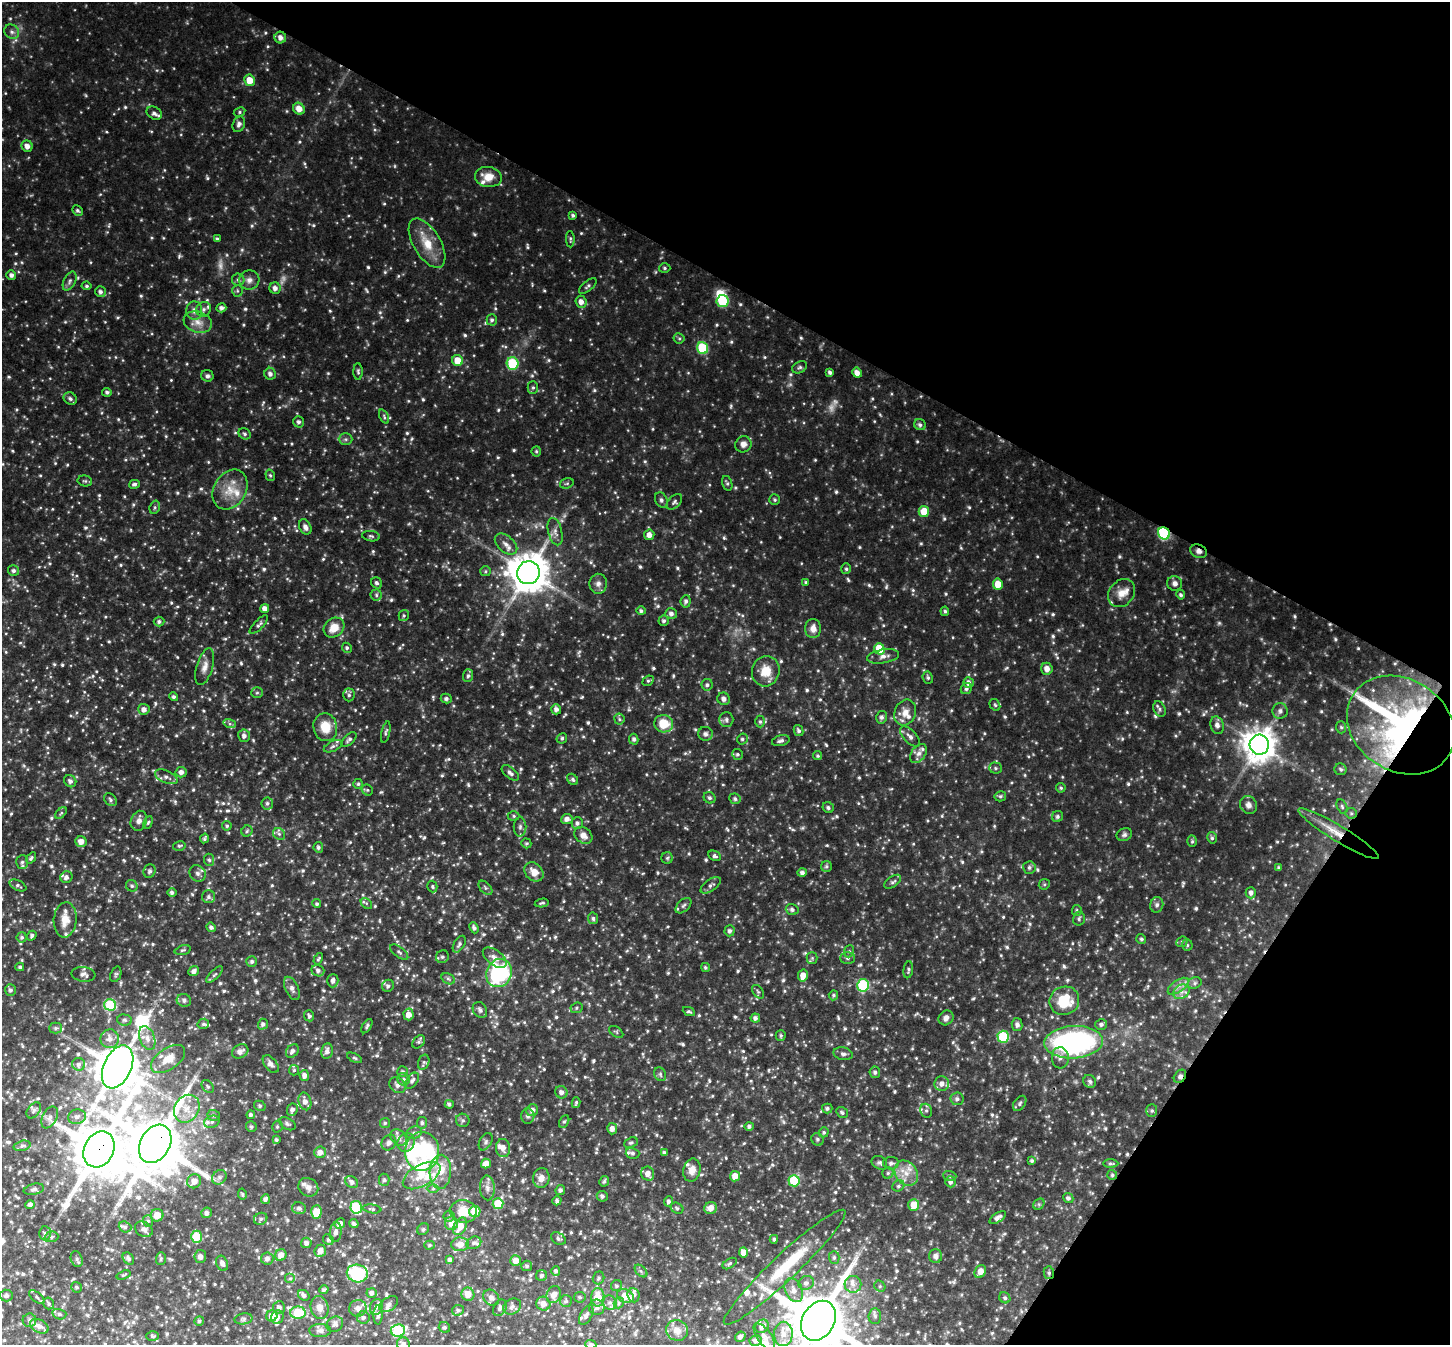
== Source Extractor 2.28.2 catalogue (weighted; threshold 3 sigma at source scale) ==
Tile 8 of 4 x 4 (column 4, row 2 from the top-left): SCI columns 4352-5799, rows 2979-4321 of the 5809 x 5819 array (HDU 1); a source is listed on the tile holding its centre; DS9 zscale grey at full resolution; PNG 1452 x 1347 px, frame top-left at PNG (2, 2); each listed source drawn as its Kron ellipse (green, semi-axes under 4 px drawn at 4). Shown black and unused: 29% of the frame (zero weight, under 3 of 4 exposures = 2% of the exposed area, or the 3 px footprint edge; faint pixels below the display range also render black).
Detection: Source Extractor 2.28.2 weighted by HDU 2 'WHT'; one run over the whole footprint, this tile lists its part. Background 0.0873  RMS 0.011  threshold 0.0477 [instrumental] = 3 sigma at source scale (4.5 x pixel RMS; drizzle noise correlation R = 1.50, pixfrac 1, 0.05/0.05 arcsec/px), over >= 5 px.
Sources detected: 1087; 6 too faint to see at this stretch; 3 inside a brighter object's white glare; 1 cosmic-ray / hot-pixel residue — neither listed nor drawn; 41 inside a brighter listed object's ellipse — not listed separately; of the other 1036, all 500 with FLUX_AUTO >= 1.71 (the completeness limit of this list) listed and drawn (536 fainter detections not listed), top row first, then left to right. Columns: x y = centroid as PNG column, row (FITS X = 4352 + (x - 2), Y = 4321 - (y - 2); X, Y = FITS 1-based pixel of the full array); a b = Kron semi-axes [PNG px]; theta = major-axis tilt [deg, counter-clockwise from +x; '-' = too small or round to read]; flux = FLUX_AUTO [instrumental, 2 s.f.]
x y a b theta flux
12 32 8 7 - 3.8
280 37 6 5 - 5.3
249 80 5 5 - 16
299 109 6 5 - 11
239 112 6 4 28 1.8
154 113 8 6 -33 3.2
239 124 8 6 67 3.6
27 146 6 5 - 6.1
488 177 13 10 -9 14
77 210 5 5 - 2.4
573 215 4 3 - 2.1
217 239 4 3 - 1.9
570 239 8 4 -89 1.7
427 243 27 13 -59 24
665 268 6 4 -3 1.8
11 275 5 5 - 3.9
238 280 6 6 - 2.5
249 280 10 9 - 5.8
70 281 10 5 63 3.6
87 286 5 4 - 2.1
588 286 10 5 39 2.4
275 288 6 5 - 4.9
237 291 6 5 - 1.8
100 292 5 5 - 3.5
722 301 6 6 - 50
581 302 6 5 - 6.8
221 308 5 4 - 3.8
204 309 8 7 - 3.8
194 310 9 8 - 5.8
492 320 5 5 - 2.7
198 322 14 10 -18 10
679 338 5 5 - 1.8
703 348 6 5 - 58
457 360 5 5 - 16
513 364 6 6 - 72
800 367 8 5 29 2.6
358 372 8 4 -89 2
830 372 4 4 - 2.9
857 373 5 4 - 6.9
270 374 6 5 - 4.2
207 376 6 6 - 2.9
533 388 6 5 - 2.1
107 392 5 4 - 2.5
70 399 7 6 - 3
384 417 7 4 -65 1.9
298 422 6 5 - 2.9
920 425 6 5 - 2.8
245 434 6 5 - 2.3
346 439 7 6 - 2.4
743 444 8 8 - 6
536 451 5 4 - 1.7
270 475 6 4 -72 1.8
85 481 7 5 -11 1.9
567 483 7 5 16 1.8
727 483 7 5 -74 2
134 484 5 4 - 2.8
230 490 21 16 58 22
661 500 8 6 -63 3.3
775 500 5 5 - 1.9
674 502 9 5 45 2.6
155 507 7 5 72 2
924 511 5 5 - 18
305 527 8 5 -63 4.3
555 532 14 7 -76 5.5
1164 533 6 5 - 100
649 535 5 5 - 7.2
371 536 9 5 -9 2.2
506 544 13 8 -40 7.2
1199 551 8 6 -25 4.6
846 569 5 5 - 2
13 571 5 5 - 3.1
485 571 5 5 - 1.8
528 573 11 11 - 3000
806 582 4 4 - 1.7
377 583 6 5 - 2.7
1175 583 7 7 - 4.7
598 584 10 9 - 5
998 584 5 5 - 15
1122 593 15 12 50 12
376 595 5 5 - 2.1
1181 595 5 4 - 2
686 601 6 5 - 3.2
265 609 4 4 - 6.8
641 611 4 4 - 2.3
945 611 5 4 - 2.1
671 614 6 5 - 3.8
404 616 6 5 - 1.9
159 621 5 5 - 2.6
664 621 5 5 - 2.4
259 625 12 4 45 3.1
334 628 11 9 38 16
813 628 9 8 - 7.5
347 648 5 4 - 2.1
879 649 6 5 - 26
883 656 16 7 9 6.1
205 667 19 8 74 8.5
1047 669 6 5 - 7.2
766 671 15 13 75 18
468 676 6 5 - 2.3
928 678 6 5 - 2.1
648 681 6 4 40 1.8
968 683 5 5 - 4.9
707 685 5 5 - 2.5
966 689 6 5 - 2
257 693 6 5 - 1.9
349 695 6 5 - 2.8
173 697 4 4 - 2.5
446 699 5 5 - 3
724 699 6 6 - 4.2
995 705 6 5 - 1.8
144 709 6 5 - 5.5
556 709 5 5 - 4.2
1160 709 8 5 -63 2.7
1280 711 8 7 - 3.9
905 712 13 10 68 10
881 717 6 5 - 3.1
619 719 5 5 - 1.8
726 719 7 7 - 3.2
760 721 6 4 -89 1.9
230 724 6 4 -18 2
664 724 9 8 - 24
1217 725 9 6 -73 5.3
1401 725 57 46 -33 400
325 727 14 12 -78 20
1341 727 6 5 - 1.8
798 731 6 4 -61 2.6
386 732 11 4 77 2.2
705 734 7 7 - 3.8
244 736 6 6 - 4.9
910 737 13 6 -46 4.9
562 738 5 5 - 2.2
349 739 9 5 44 3.2
634 739 5 4 - 2.4
742 739 5 5 - 2.3
781 741 9 5 16 3.1
1259 745 10 9 - 2000
333 746 10 5 26 2.8
919 753 10 7 57 5.3
737 754 5 5 - 2
818 756 4 4 - 1.8
995 768 6 5 - 2.3
1341 769 6 6 - 2.4
181 772 5 5 - 5.2
510 773 10 5 -40 4.2
166 777 12 6 -24 4.7
573 779 6 5 - 2.2
70 781 6 5 - 3.6
358 784 5 5 - 1.9
1061 788 5 4 - 1.7
367 790 6 5 - 1.8
1000 796 6 5 - 2
709 798 6 5 - 2.6
735 799 5 5 - 2.4
110 800 7 5 -43 2.4
267 803 6 6 - 2.6
1248 805 9 8 - 5.3
1342 806 7 5 -64 2
828 808 6 5 - 2.2
61 813 7 4 45 1.8
1351 813 6 5 - 2
514 816 6 5 - 1.8
1057 816 6 5 - 2.4
567 819 5 5 - 5.5
139 821 10 8 69 5.5
148 822 6 4 62 1.8
577 823 6 5 - 3.2
227 826 5 4 - 1.7
520 827 10 6 89 3.6
247 831 5 5 - 2
279 834 6 5 - 2.3
1339 834 47 8 -31 22
583 835 10 7 -39 7.6
1124 835 8 6 24 2.7
204 838 5 3 - 1.7
1212 838 6 4 -76 2
1192 841 6 5 - 1.8
81 842 5 5 - 8.9
526 843 5 4 - 1.7
179 846 6 4 12 1.7
318 847 5 5 - 2.5
715 856 7 5 -27 2.5
31 858 6 4 54 2
667 858 6 5 - 1.9
209 860 6 5 - 2.2
22 862 7 6 - 2.6
826 866 5 5 - 1.9
1029 868 6 6 - 2.6
1279 868 3 3 - 2
150 871 7 6 - 2.6
534 872 10 8 -47 11
198 873 9 7 -46 4.3
802 873 5 4 - 3.3
66 877 6 6 - 3.6
893 882 9 5 35 2.8
1044 884 6 5 - 1.7
18 885 9 5 -26 2.3
711 885 12 5 35 3.5
132 886 6 5 - 2.3
432 887 6 5 - 1.7
485 888 8 5 -46 2.1
172 893 5 4 - 3
1251 893 5 5 - 3.9
208 897 6 6 - 2.7
366 903 6 4 -44 1.9
542 903 7 3 10 1.8
317 904 4 4 - 1.9
1157 905 8 6 75 3.8
683 906 9 5 44 3
792 909 6 5 - 3.2
1077 910 5 4 - 1.7
593 918 6 5 - 2.4
1079 919 7 6 - 2.3
65 920 17 11 85 13
211 927 5 4 - 3
474 928 5 4 - 3.2
729 931 5 5 - 3.2
32 936 5 4 - 2.1
22 937 5 5 - 2.2
1141 939 5 4 - 1.8
1182 942 6 5 - 2
459 944 9 5 59 3
1187 945 5 5 - 1.8
183 950 8 4 16 1.8
849 951 6 5 - 2
399 952 11 5 -38 2.8
442 957 7 6 - 2.8
495 958 14 7 -37 7.2
812 958 5 5 - 1.9
847 958 7 5 1 2.5
318 959 6 4 58 1.8
252 961 5 5 - 2.6
20 967 4 4 - 2.3
705 967 5 4 - 1.7
318 970 6 5 - 3.9
908 970 8 4 82 2
194 971 5 4 - 3.7
499 973 14 12 62 110
83 974 12 7 -7 4.7
116 974 8 5 70 1.9
215 975 11 4 44 2.5
803 976 6 5 - 11
448 979 7 5 -30 2.1
333 981 7 5 87 4.4
1195 983 7 5 25 2.8
863 985 6 6 - 92
388 986 6 5 - 2.9
1178 986 12 6 35 5.7
292 988 12 6 -65 4.8
10 990 6 5 - 3
758 992 8 5 -53 1.9
1181 992 8 6 35 5.3
833 995 5 5 - 1.8
184 1000 7 6 - 3.2
1064 1001 15 14 - 35
110 1005 6 5 - 57
577 1008 6 5 - 1.9
480 1010 8 6 -55 3.6
689 1011 6 4 -23 1.7
409 1014 6 5 - 9.1
309 1016 5 5 - 2.3
755 1018 4 4 - 3.5
946 1018 8 7 - 5.3
124 1020 7 5 -3 2.5
203 1024 6 5 - 2.3
263 1024 5 5 - 3.2
1017 1024 6 5 - 3.1
1101 1024 6 5 - 3.1
367 1026 8 4 57 2.2
55 1028 6 5 - 2.1
616 1032 8 5 -34 1.8
781 1035 5 5 - 1.9
1003 1037 6 6 - 58
147 1038 12 7 -70 7.2
110 1039 9 9 - 6.3
419 1042 7 5 50 2
1073 1042 29 16 3 220
240 1051 9 6 30 5.4
292 1051 7 5 52 3.7
327 1051 8 6 80 4.6
843 1054 10 6 -14 3.4
355 1058 8 4 -26 1.7
1060 1058 10 8 -87 5.6
168 1059 19 10 35 17
424 1062 8 5 72 2.5
79 1064 6 6 - 3.3
271 1064 10 6 -51 4.1
118 1067 23 14 65 3900
294 1070 5 5 - 1.8
402 1072 5 5 - 2
875 1072 6 5 - 2.7
660 1074 7 5 -64 2.2
304 1075 5 4 - 4.5
1180 1076 7 5 51 3.8
403 1079 6 6 - 2.8
412 1081 9 5 53 3.7
1090 1081 7 6 - 3
942 1084 7 7 - 6
397 1085 9 7 -45 4.4
208 1086 7 5 -50 2.1
561 1092 6 6 - 4.4
957 1099 6 6 - 3.3
305 1101 9 6 -76 5.9
576 1103 5 3 - 1.8
1020 1103 8 5 54 2.6
449 1104 4 4 - 2.5
260 1106 6 5 - 2.1
827 1108 5 5 - 2.6
187 1109 15 12 59 16
34 1110 9 6 53 2.8
292 1110 6 5 - 3.5
532 1110 6 5 - 5.6
926 1111 7 5 -67 2.9
1152 1111 6 5 - 2.3
842 1112 6 5 - 2.2
214 1115 6 5 - 2.2
251 1115 4 4 - 2.5
528 1116 7 6 - 3.3
50 1117 12 7 63 4.7
77 1117 9 7 12 4.2
463 1120 7 6 - 2.4
212 1122 8 6 20 3.5
564 1122 6 4 61 2.1
385 1123 5 5 - 1.7
422 1123 6 5 - 2.5
287 1124 9 5 -32 2.4
749 1126 4 4 - 2.7
251 1127 5 5 - 1.8
277 1127 6 5 - 2.1
612 1129 5 5 - 5.2
824 1132 5 4 - 1.8
414 1133 8 6 16 3
398 1137 9 7 -48 4.2
817 1139 6 6 - 2.1
276 1140 4 4 - 1.8
389 1142 8 7 - 4.2
406 1142 9 8 - 7.1
486 1142 9 6 61 2.8
631 1142 7 5 23 1.8
155 1144 20 14 61 7400
22 1146 8 5 14 2.3
503 1148 9 7 -84 6.5
99 1149 19 15 62 6000
422 1151 19 17 87 48
320 1152 6 5 - 6.4
632 1153 7 5 -16 2.6
664 1153 4 4 - 2.2
1032 1161 4 4 - 2.2
879 1163 8 6 -30 2.7
891 1163 8 6 2 3
486 1164 5 5 - 8.8
1111 1164 7 4 -1 2.1
692 1170 11 8 77 8.2
440 1172 17 10 86 16
888 1173 5 5 - 2.1
906 1173 13 10 -53 13
648 1174 7 6 - 7.4
1112 1175 5 5 - 1.8
422 1176 21 10 29 20
735 1176 5 5 - 10
950 1176 6 5 - 1.8
219 1177 8 6 45 3.7
541 1178 10 8 80 7.7
384 1180 6 5 - 1.8
194 1181 7 7 - 8.3
604 1181 5 4 - 2
794 1181 5 5 - 46
352 1182 7 5 -35 3.9
950 1182 5 5 - 3.3
898 1186 6 5 - 2.3
308 1187 10 9 - 5.3
487 1188 12 7 -87 5.4
34 1189 10 5 12 3.4
433 1189 6 4 1 1.8
560 1190 5 5 - 2.7
242 1194 5 4 - 1.8
602 1196 5 5 - 2.6
1068 1198 5 5 - 3
265 1199 5 4 - 2.8
557 1201 5 4 - 2.9
668 1201 5 4 - 2.8
30 1204 5 4 - 3.2
498 1204 5 5 - 33
1039 1204 6 5 - 1.8
914 1205 6 5 - 17
356 1207 6 5 - 54
299 1208 7 6 - 2.8
677 1208 7 5 -32 2.1
711 1208 6 6 - 8.3
372 1209 9 4 -8 2.1
463 1211 13 11 -8 20
475 1211 5 5 - 29
316 1212 7 5 85 23
207 1213 5 5 - 3.8
157 1215 6 6 - 13
449 1216 5 5 - 2
998 1218 9 4 34 4.1
261 1219 7 5 29 2.8
148 1221 6 5 - 2
354 1223 5 4 - 2.3
451 1223 7 6 - 12
340 1224 5 4 - 6.6
460 1226 9 6 61 14
125 1227 6 5 - 2.6
144 1229 9 7 -32 5
423 1229 6 5 - 1.7
336 1232 10 6 84 4
45 1233 7 6 - 2.7
52 1237 7 5 3 1.9
197 1237 6 5 - 34
558 1239 8 5 -32 2.6
774 1239 4 4 - 1.8
328 1240 5 5 - 2.3
306 1243 5 5 - 3.7
474 1243 7 6 - 2.9
460 1244 9 7 -2 8.3
429 1245 5 4 - 1.8
320 1251 6 5 - 7.6
744 1252 5 4 - 10
281 1255 6 5 - 7.6
200 1256 6 6 - 3.7
936 1256 7 6 - 4.8
834 1257 6 5 - 2.4
128 1258 7 5 -53 3
161 1258 6 5 - 1.8
267 1258 6 6 - 4.1
77 1259 8 5 -73 2.6
450 1260 4 4 - 3.6
516 1261 5 5 - 8.2
222 1263 8 5 -67 4.5
730 1263 8 4 32 1.9
527 1266 5 5 - 2.3
785 1267 82 13 43 60
556 1271 5 4 - 2.6
641 1271 7 4 -45 2.2
980 1272 7 5 53 11
357 1273 10 9 - 86
1049 1273 6 5 - 2.2
123 1275 7 4 19 1.8
542 1276 5 5 - 2.7
290 1278 5 5 - 1.9
599 1278 6 5 - 2.2
806 1283 8 7 - 3.9
853 1284 8 8 - 5.5
616 1286 6 5 - 2.1
880 1286 6 5 - 1.9
76 1287 5 5 - 1.8
324 1290 5 4 - 2.3
794 1290 12 8 -65 7.8
372 1293 5 4 - 3.7
468 1294 7 6 - 11
6 1295 6 6 - 2.7
304 1295 6 5 - 3.4
554 1295 9 7 66 8.1
633 1295 7 6 - 3.3
625 1296 9 6 -22 21
37 1297 9 4 -40 2.2
580 1297 6 5 - 2.1
598 1297 9 6 90 18
491 1298 9 7 -43 5.6
1005 1298 6 5 - 2.1
566 1301 6 6 - 2.2
49 1303 6 5 - 2.1
610 1303 7 7 - 3.9
619 1303 5 4 - 2
389 1304 10 6 35 3.8
543 1304 7 7 - 7.9
512 1306 9 7 30 3.9
279 1307 6 6 - 4
376 1307 8 6 70 3.7
597 1307 8 7 - 4.4
320 1308 11 9 -76 8.2
358 1308 9 8 - 5.2
500 1308 8 6 62 3.2
458 1310 6 5 - 2.5
298 1313 8 6 1 40
59 1314 7 5 -15 1.9
378 1315 10 4 89 2.6
586 1315 11 5 61 3.9
272 1316 5 5 - 11
875 1316 8 6 87 2.9
277 1317 7 6 - 4.5
363 1317 6 6 - 3
244 1319 9 5 10 2.5
29 1320 7 6 - 2.7
199 1321 5 4 - 2
818 1321 21 16 59 8100
335 1324 9 7 31 3.3
39 1326 10 6 -29 5.4
762 1326 7 6 - 6.4
444 1327 6 5 - 1.8
320 1330 11 6 1 3.8
398 1330 7 6 - 61
677 1330 11 10 - 8.2
783 1334 12 9 89 11
152 1336 6 5 - 1.7
740 1337 5 5 - 3.9
764 1337 16 7 -55 5.6
756 1341 6 5 - 3.7
403 1344 7 6 - 4.3
591 1344 5 4 - 1.9
Overlapping masked pixels (flux is a lower limit): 8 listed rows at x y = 1164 533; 1199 551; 1401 725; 1339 834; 1180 1076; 155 1144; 99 1149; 1049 1273
Isophote crosses this tile's border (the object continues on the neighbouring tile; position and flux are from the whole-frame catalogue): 3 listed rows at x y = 818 1321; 403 1344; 591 1344